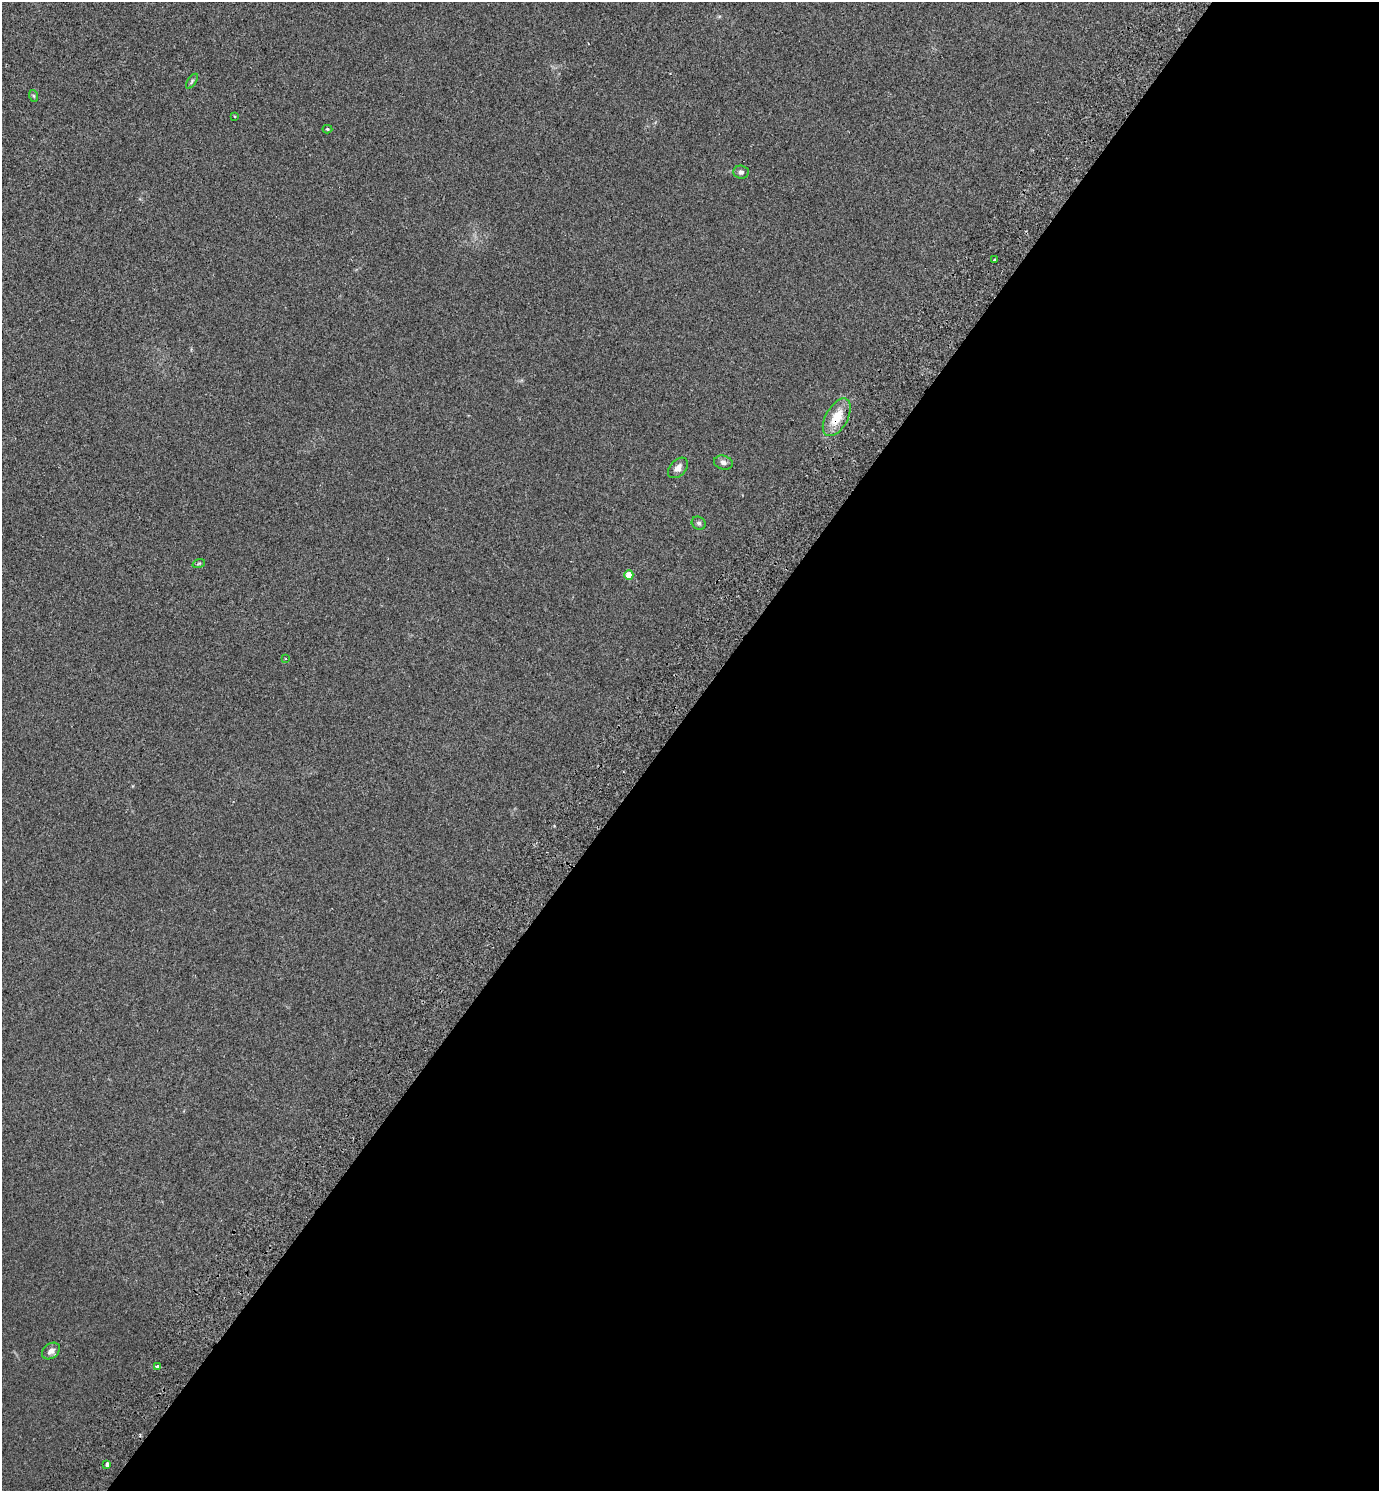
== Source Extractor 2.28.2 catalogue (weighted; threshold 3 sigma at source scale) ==
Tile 12 of 4 x 4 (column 4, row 3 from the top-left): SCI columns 4337-5713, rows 1533-3021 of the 6057 x 6041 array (HDU 1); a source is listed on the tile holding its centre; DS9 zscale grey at full resolution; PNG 1381 x 1493 px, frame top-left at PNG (2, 2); each listed source drawn as its Kron ellipse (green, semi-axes under 4 px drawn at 4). Shown black and unused: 52% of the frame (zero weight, under 2 of 3 exposures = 3% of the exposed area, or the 3 px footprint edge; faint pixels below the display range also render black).
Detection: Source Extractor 2.28.2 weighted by HDU 2 'WHT'; one run over the whole footprint, this tile lists its part. Background 0.0259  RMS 0.0068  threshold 0.0307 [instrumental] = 3 sigma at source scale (4.5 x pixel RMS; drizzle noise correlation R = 1.50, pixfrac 1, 0.05/0.05 arcsec/px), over >= 5 px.
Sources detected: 16; all 16 listed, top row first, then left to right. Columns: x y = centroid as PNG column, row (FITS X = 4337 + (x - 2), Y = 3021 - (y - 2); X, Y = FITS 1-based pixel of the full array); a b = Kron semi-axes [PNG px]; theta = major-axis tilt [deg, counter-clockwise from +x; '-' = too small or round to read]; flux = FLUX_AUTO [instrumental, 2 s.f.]
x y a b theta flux
192 81 8 4 56 1.1
34 96 6 4 -71 0.8
234 116 3 2 - 0.55
327 129 5 4 - 0.73
741 172 7 6 - 1.8
994 260 3 3 - 1.2
837 417 21 11 60 14
723 463 9 7 -16 2.3
678 468 12 8 46 3.7
699 523 7 6 - 1.4
199 563 6 4 19 0.74
629 575 4 4 - 11
286 659 3 2 - 0.5
51 1351 10 7 38 3.3
158 1367 4 3 - 2.6
107 1464 4 3 - 12
Overlapping masked pixels (flux is a lower limit): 1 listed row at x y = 837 417